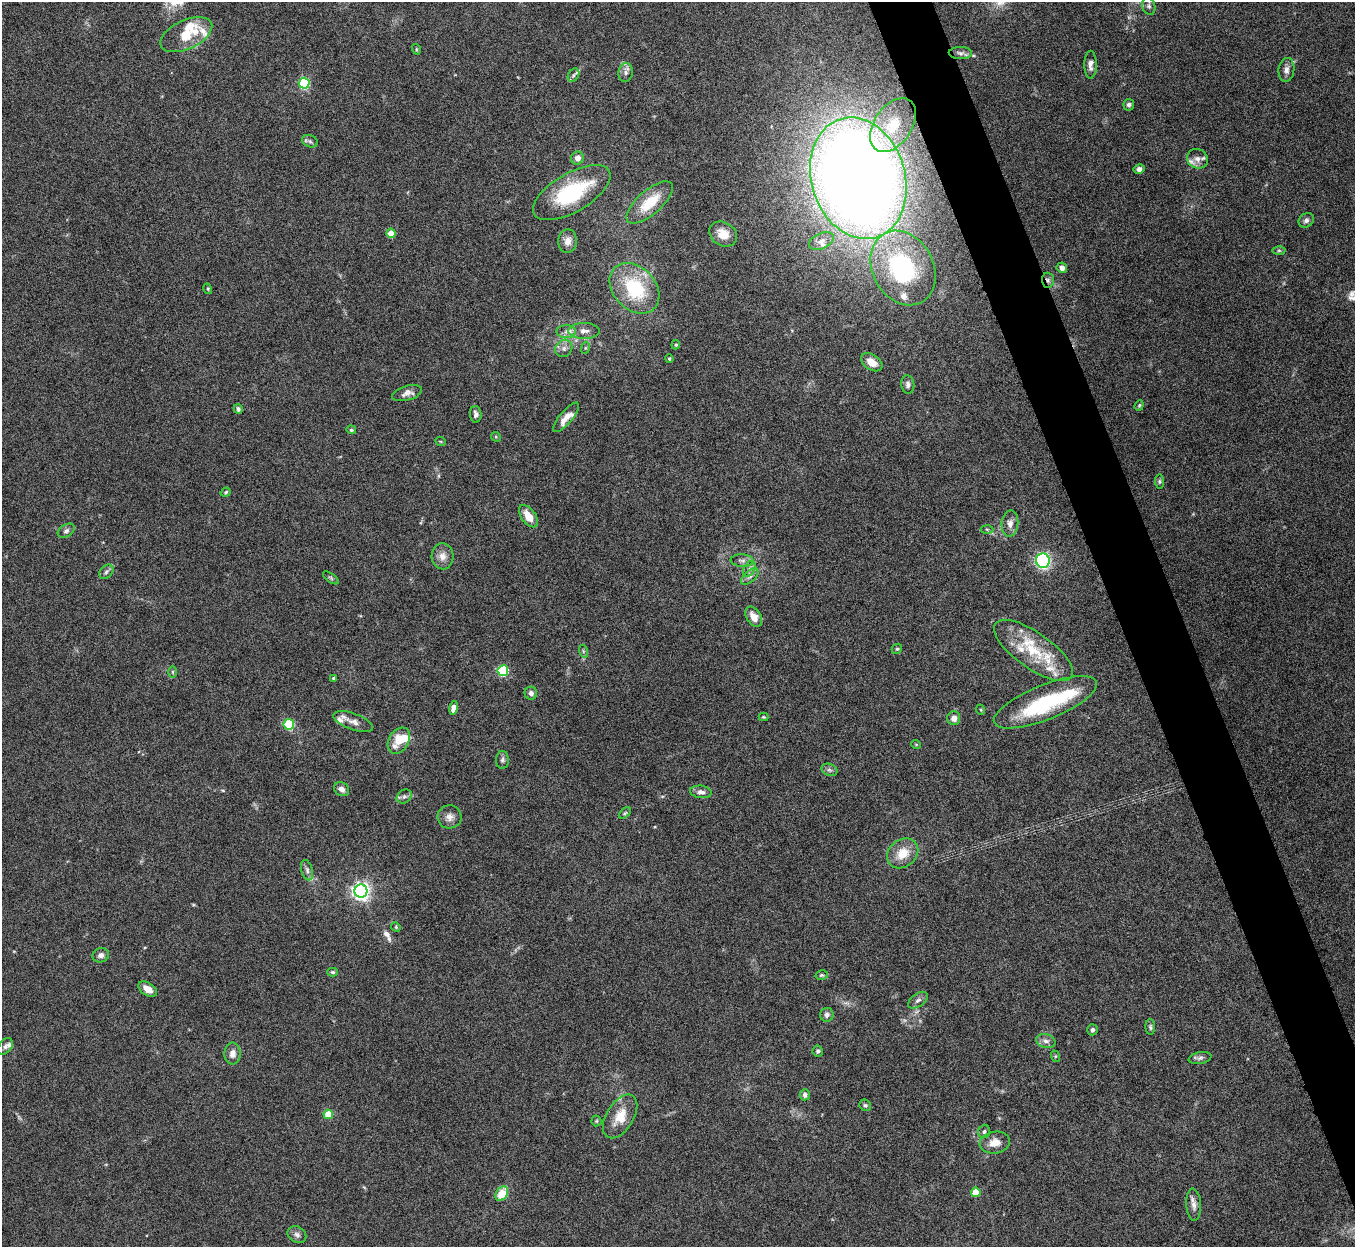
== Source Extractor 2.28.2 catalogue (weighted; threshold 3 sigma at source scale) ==
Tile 6 of 4 x 4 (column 2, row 2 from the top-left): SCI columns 1357-2709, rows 2639-3883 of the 5421 x 5406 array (HDU 1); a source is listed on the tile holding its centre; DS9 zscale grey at full resolution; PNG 1357 x 1249 px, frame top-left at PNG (2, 2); each listed source drawn as its Kron ellipse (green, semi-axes under 4 px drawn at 4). Shown black and unused: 4% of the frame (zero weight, under 8 of 15 exposures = <1% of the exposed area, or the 3 px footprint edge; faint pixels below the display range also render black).
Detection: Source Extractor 2.28.2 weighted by HDU 2 'WHT'; one run over the whole footprint, this tile lists its part. Background 0.166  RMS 0.0048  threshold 0.0198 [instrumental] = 3 sigma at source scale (4.09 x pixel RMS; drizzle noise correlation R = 1.36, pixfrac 0.8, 0.05/0.05 arcsec/px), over >= 5 px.
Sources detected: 128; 1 too faint to see at this stretch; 1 inside a brighter object's white glare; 1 long thin detection or spike segment (spike, bleed or trail) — neither listed nor drawn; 14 inside a brighter listed object's ellipse — not listed separately; the other 111 listed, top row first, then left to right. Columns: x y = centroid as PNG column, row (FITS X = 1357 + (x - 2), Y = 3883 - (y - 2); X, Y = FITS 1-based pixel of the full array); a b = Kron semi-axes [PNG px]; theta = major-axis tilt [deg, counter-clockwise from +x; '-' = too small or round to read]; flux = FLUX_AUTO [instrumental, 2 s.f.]
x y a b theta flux
1149 6 9 6 -73 1.4
186 35 28 14 25 12
416 49 5 3 - 0.46
960 53 12 6 -1 1.6
1090 65 14 6 89 2.2
1286 70 12 8 82 2.2
626 72 9 7 82 1.9
573 75 7 5 58 1.2
304 83 5 5 - 46
1129 105 6 5 - 1.1
893 125 30 18 56 16
310 141 8 6 -21 1.2
577 158 6 6 - 2.6
1197 159 11 9 -32 2.7
1139 169 5 5 - 1.6
858 178 62 47 -73 860
572 193 43 19 30 36
650 202 29 12 41 13
1306 220 8 6 42 1.5
391 233 5 4 - 7.9
723 234 15 11 -31 6.4
568 241 12 9 86 3.3
821 241 13 8 24 2.6
1279 250 6 4 -1 0.72
903 268 39 30 -61 63
1062 268 5 5 - 2.3
1048 280 7 6 - 1.4
634 288 28 21 -46 29
208 289 5 3 - 0.41
584 331 15 8 1 3.2
566 332 9 6 0 2
676 345 5 4 - 0.55
564 348 9 8 - 2.1
585 348 6 4 71 0.55
669 359 4 3 - 0.56
872 362 12 7 -34 4.5
908 384 9 6 -85 1.4
407 393 15 7 16 2.5
1139 405 5 4 - 0.56
238 409 5 4 - 1
476 414 8 5 -85 1.5
566 417 18 6 49 4.3
351 430 5 3 - 0.56
496 437 5 4 - 0.51
441 442 5 3 - 0.51
1159 481 7 4 -85 0.7
226 492 5 4 - 0.65
528 516 13 7 -54 5.9
1010 523 13 8 85 2.7
987 529 6 4 -3 0.64
66 531 9 6 32 1.4
442 556 13 11 -85 3.5
1043 560 7 7 - 60
742 561 11 6 -4 1.7
749 569 8 5 61 1.4
106 572 8 6 46 1.2
750 576 10 5 41 1.6
331 578 9 4 -36 0.77
754 617 11 7 -57 4.4
897 649 6 4 41 0.58
1033 650 47 18 -35 20
583 651 6 4 -72 0.66
503 671 5 5 - 40
172 672 6 4 -89 0.54
334 678 3 3 - 0.88
531 693 6 6 - 1.5
1045 702 55 17 22 42
454 708 7 4 76 4.4
981 710 5 3 - 0.41
763 717 5 4 - 0.5
954 718 7 6 - 2.7
353 722 21 8 -20 3.3
289 724 5 5 - 34
399 741 14 10 58 8.7
916 744 5 3 - 0.34
502 760 9 6 88 1.2
829 770 8 6 -20 1.1
342 789 8 6 -36 2.1
701 792 11 6 -6 1.9
404 797 8 6 35 1.4
625 813 7 4 44 0.68
450 817 12 11 - 3
903 853 17 13 38 8.4
307 870 10 5 -75 1.6
361 891 6 6 - 190
396 927 5 4 - 0.51
101 955 8 7 - 1.8
333 972 5 4 - 0.68
822 975 6 4 13 0.68
148 989 10 6 -33 3.8
918 1000 11 6 35 1.7
827 1015 7 6 - 1.5
1150 1027 8 4 -88 0.85
1092 1030 5 5 - 1.2
1046 1041 10 7 -15 1.9
5 1046 9 6 54 1.4
818 1051 5 5 - 0.91
233 1053 11 8 86 3.1
1055 1056 6 4 -72 0.51
1200 1058 11 6 11 1.4
805 1095 5 5 - 1.6
865 1105 6 5 - 0.77
328 1114 5 5 - 10
620 1116 24 13 59 8.9
596 1121 5 5 - 0.56
984 1131 7 6 - 1.1
995 1143 15 11 9 4.9
976 1192 5 4 - 10
502 1194 8 5 57 9.6
1194 1205 16 7 -86 2.9
297 1235 10 7 -33 1.7
Overlapping masked pixels (flux is a lower limit): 1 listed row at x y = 1048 280